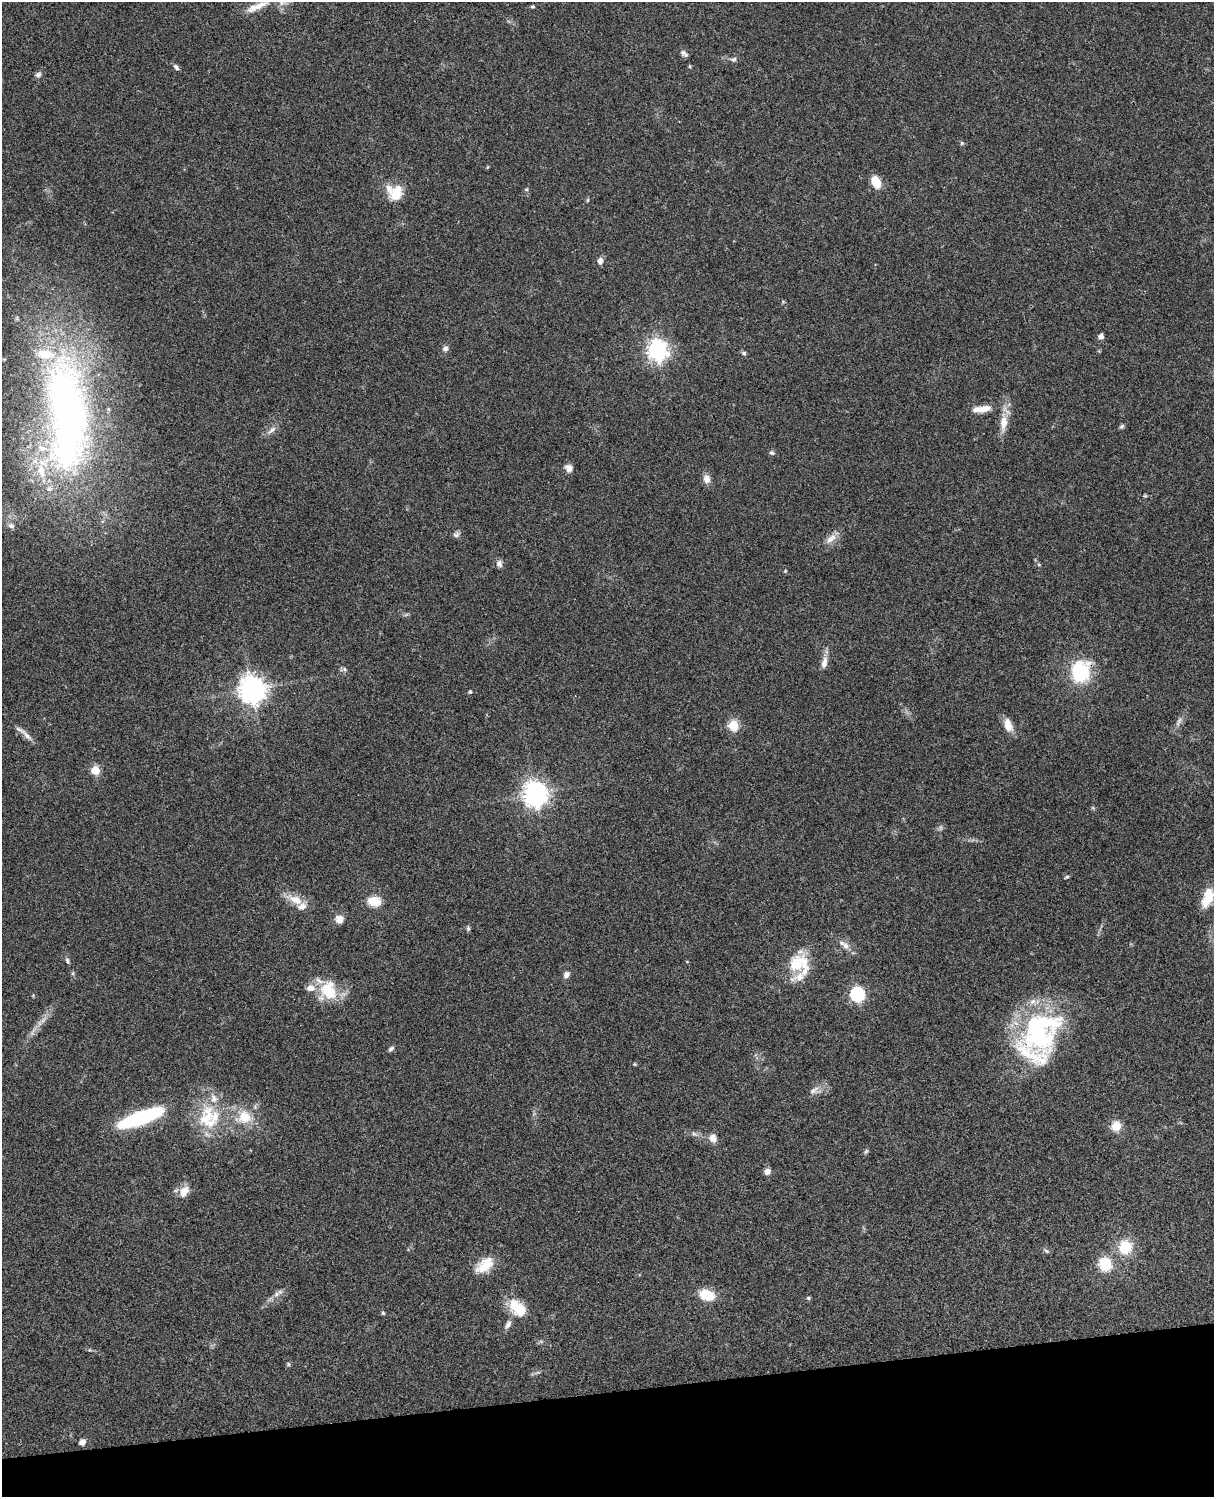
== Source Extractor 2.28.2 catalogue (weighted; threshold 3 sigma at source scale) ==
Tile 10 of 4 x 3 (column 2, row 3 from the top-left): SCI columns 1333-2544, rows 279-1773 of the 5086 x 4928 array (HDU 1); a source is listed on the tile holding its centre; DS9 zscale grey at full resolution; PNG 1216 x 1499 px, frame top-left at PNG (2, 2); no overlay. Shown black and unused: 7% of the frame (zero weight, under 3 of 4 exposures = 6% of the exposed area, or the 3 px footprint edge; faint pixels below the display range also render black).
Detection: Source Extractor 2.28.2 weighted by HDU 2 'WHT'; one run over the whole footprint, this tile lists its part. Background 0.0782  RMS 0.0058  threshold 0.026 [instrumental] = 3 sigma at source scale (4.5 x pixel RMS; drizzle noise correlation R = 1.50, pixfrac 1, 0.05/0.05 arcsec/px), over >= 5 px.
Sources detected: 102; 1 too faint to see at this stretch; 2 inside a brighter object's white glare — not listed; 13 inside a brighter listed object's ellipse — not listed separately; the other 86 listed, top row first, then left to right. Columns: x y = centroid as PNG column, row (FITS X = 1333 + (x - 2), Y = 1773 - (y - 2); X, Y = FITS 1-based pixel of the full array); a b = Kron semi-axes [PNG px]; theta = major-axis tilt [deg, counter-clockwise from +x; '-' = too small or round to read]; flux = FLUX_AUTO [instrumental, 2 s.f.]
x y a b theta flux
258 6 40 9 23 10
532 7 4 4 - 0.79
684 53 10 6 -35 1.9
733 59 8 6 12 1.6
176 67 9 5 -51 1.7
38 75 9 7 23 1.8
962 143 5 5 - 0.79
487 167 5 3 - 0.55
876 182 11 7 -64 13
526 189 6 4 2 0.85
396 195 28 16 -41 12
588 200 6 4 88 0.66
600 261 8 7 - 2.7
783 302 5 5 - 0.73
1101 336 7 6 - 2
445 348 8 7 - 2.1
657 350 8 7 - 330
744 353 6 5 - 1.2
66 403 142 55 -76 290
984 409 16 8 16 6.1
1003 423 28 10 86 9
1122 426 6 5 - 1.1
271 430 16 6 38 3
772 453 7 6 - 1.3
569 468 9 8 - 3.4
706 479 10 8 -73 4.1
1145 496 5 5 - 0.67
11 526 8 6 -31 2.3
456 534 9 8 - 1.8
831 538 19 8 41 4.9
499 564 9 7 -78 2.3
1039 565 5 3 - 0.71
785 571 5 4 - 0.59
824 663 17 8 78 4.4
344 669 9 6 4 1.5
1080 672 19 16 83 44
252 690 9 8 - 690
470 692 4 4 - 1
1179 720 11 6 54 2.2
733 725 6 5 - 36
1008 725 17 9 -73 6.6
27 736 19 7 -47 3.5
95 770 5 5 - 25
535 794 8 8 - 560
1067 877 6 4 26 0.82
1208 898 18 9 69 16
295 899 26 10 -26 8.8
374 901 13 10 -4 10
339 919 11 10 - 4.4
468 928 8 5 -89 1
846 946 12 8 -51 3.7
67 961 9 5 -70 1.4
687 962 4 3 - 0.46
799 964 26 22 81 25
73 973 7 4 -83 0.93
566 975 8 7 - 2.6
328 991 23 20 79 23
857 994 6 6 - 100
33 995 5 4 - 0.54
43 1020 14 6 50 3.9
1037 1033 56 38 -60 82
391 1049 7 5 39 1.6
634 1064 4 4 - 0.56
814 1090 15 8 33 3.7
244 1117 20 19 - 15
141 1118 46 11 19 71
207 1118 41 26 -86 30
1116 1126 9 9 - 9.2
694 1134 10 5 -37 1.8
713 1138 11 10 - 4.1
866 1151 7 5 53 0.95
767 1171 8 7 - 2.7
184 1191 16 11 56 6.4
1125 1247 18 15 74 17
1046 1251 8 5 -28 1.2
1105 1264 14 13 - 16
485 1265 26 15 39 12
276 1294 9 6 40 2.5
706 1295 18 12 -18 13
808 1298 5 4 - 1
518 1308 23 15 -45 16
383 1313 4 4 - 1
508 1324 13 7 61 2.7
90 1350 6 4 -17 0.86
288 1364 6 5 - 0.91
82 1442 6 5 - 3.8
Overlapping masked pixels (flux is a lower limit): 1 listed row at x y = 1080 672
Isophote crosses this tile's border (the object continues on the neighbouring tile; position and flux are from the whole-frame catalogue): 1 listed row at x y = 258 6